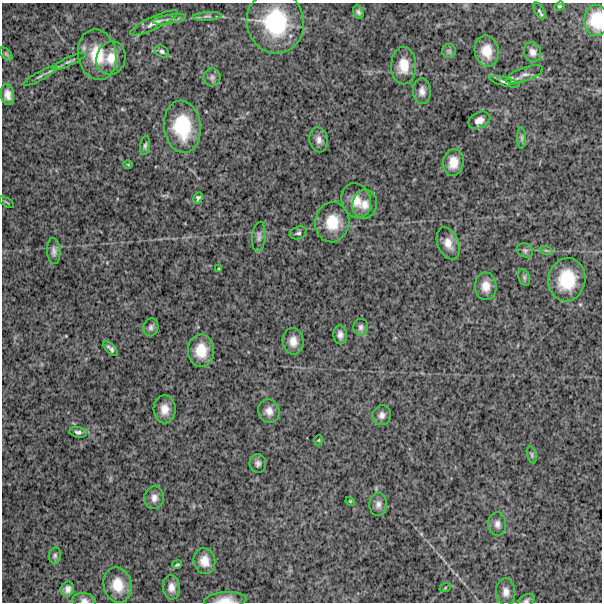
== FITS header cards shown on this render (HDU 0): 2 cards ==
NAXIS1  =                  600
NAXIS2  =                  600

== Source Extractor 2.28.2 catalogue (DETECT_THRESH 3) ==
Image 600 x 600 px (HDU 0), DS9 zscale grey, 1 PNG px = 1 image px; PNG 604 x 604 px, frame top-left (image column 1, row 600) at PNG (2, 3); each listed source drawn as its Kron ellipse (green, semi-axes under 4 px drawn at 4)
Background 1560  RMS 230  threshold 679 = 3 sigma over >= 5 px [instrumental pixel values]
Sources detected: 73; all 73 listed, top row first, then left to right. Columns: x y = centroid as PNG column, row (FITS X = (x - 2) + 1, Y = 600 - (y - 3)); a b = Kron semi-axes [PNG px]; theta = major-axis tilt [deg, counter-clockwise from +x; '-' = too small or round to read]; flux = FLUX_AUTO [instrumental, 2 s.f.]
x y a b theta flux
559 6 5 4 - 1.9e+04
539 11 9 4 -61 2.9e+04
358 12 7 5 -64 3.6e+04
207 16 14 4 3 5.2e+04
169 19 17 4 9 7.1e+04
596 20 15 12 -89 3.2e+05
275 22 31 28 -76 1.2e+06
154 23 26 6 25 1.1e+05
162 51 7 5 -32 3.7e+04
449 51 7 7 - 3.9e+04
487 51 16 12 -80 2.6e+05
532 52 10 8 -70 7.5e+04
6 54 8 4 -45 3.2e+04
97 55 25 19 -79 5.2e+05
111 58 17 14 71 2.2e+05
69 61 18 4 24 4.6e+04
404 66 19 12 90 2.6e+05
524 75 20 7 19 9.1e+04
40 76 18 3 29 5.1e+04
212 77 9 8 - 5.5e+04
505 82 15 3 -15 3.8e+04
422 91 13 9 -86 9.4e+04
7 95 10 6 -81 9.9e+04
479 120 11 8 25 9.4e+04
182 127 26 18 -83 7.0e+05
522 138 10 4 -90 3.2e+04
319 140 12 9 -78 9.0e+04
145 145 9 5 81 3.8e+04
453 162 13 10 82 2.0e+05
128 164 5 3 - 1.3e+04
198 198 6 4 59 3.2e+04
356 200 18 14 -71 2.4e+05
6 202 8 2 -29 1.7e+04
364 204 14 12 79 1.5e+05
332 222 20 17 81 3.8e+05
298 233 9 6 21 3.9e+04
259 237 15 7 84 6.5e+04
448 243 17 10 -68 1.6e+05
525 250 8 6 -31 4.2e+04
546 250 7 4 -19 2.2e+04
54 251 13 6 -86 6.7e+04
219 269 4 4 - 1.6e+04
524 277 8 5 -72 3.4e+04
567 280 22 18 81 5.9e+05
486 286 14 11 -88 1.6e+05
151 327 9 7 72 5.0e+04
361 327 8 7 - 5.1e+04
340 335 9 7 -87 7.1e+04
293 341 13 10 -88 1.5e+05
111 349 9 4 -46 4.4e+04
201 351 16 13 89 3.2e+05
165 409 14 11 -89 1.7e+05
269 411 12 10 -73 1.1e+05
382 415 10 9 - 7.6e+04
78 432 9 5 -10 4.5e+04
319 440 5 3 - 1.3e+04
532 455 8 4 -77 2.8e+04
258 463 9 8 - 5.7e+04
154 498 11 10 - 9.4e+04
350 501 5 3 - 1.4e+04
378 504 11 9 89 7.6e+04
497 524 12 9 -86 8.4e+04
55 555 8 6 82 3.7e+04
204 561 13 10 -79 1.7e+05
177 565 5 2 - 2.0e+04
118 585 18 14 -78 2.9e+05
171 587 12 8 -84 1.1e+05
445 588 6 3 20 1.5e+04
68 589 7 6 - 7.3e+04
506 592 13 9 -85 1.1e+05
84 600 11 7 -8 6.7e+04
225 600 21 8 4 1.5e+05
526 601 9 6 31 4.1e+04
At the frame edge (FLAGS 8, measured only in part): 4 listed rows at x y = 596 20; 84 600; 225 600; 526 601